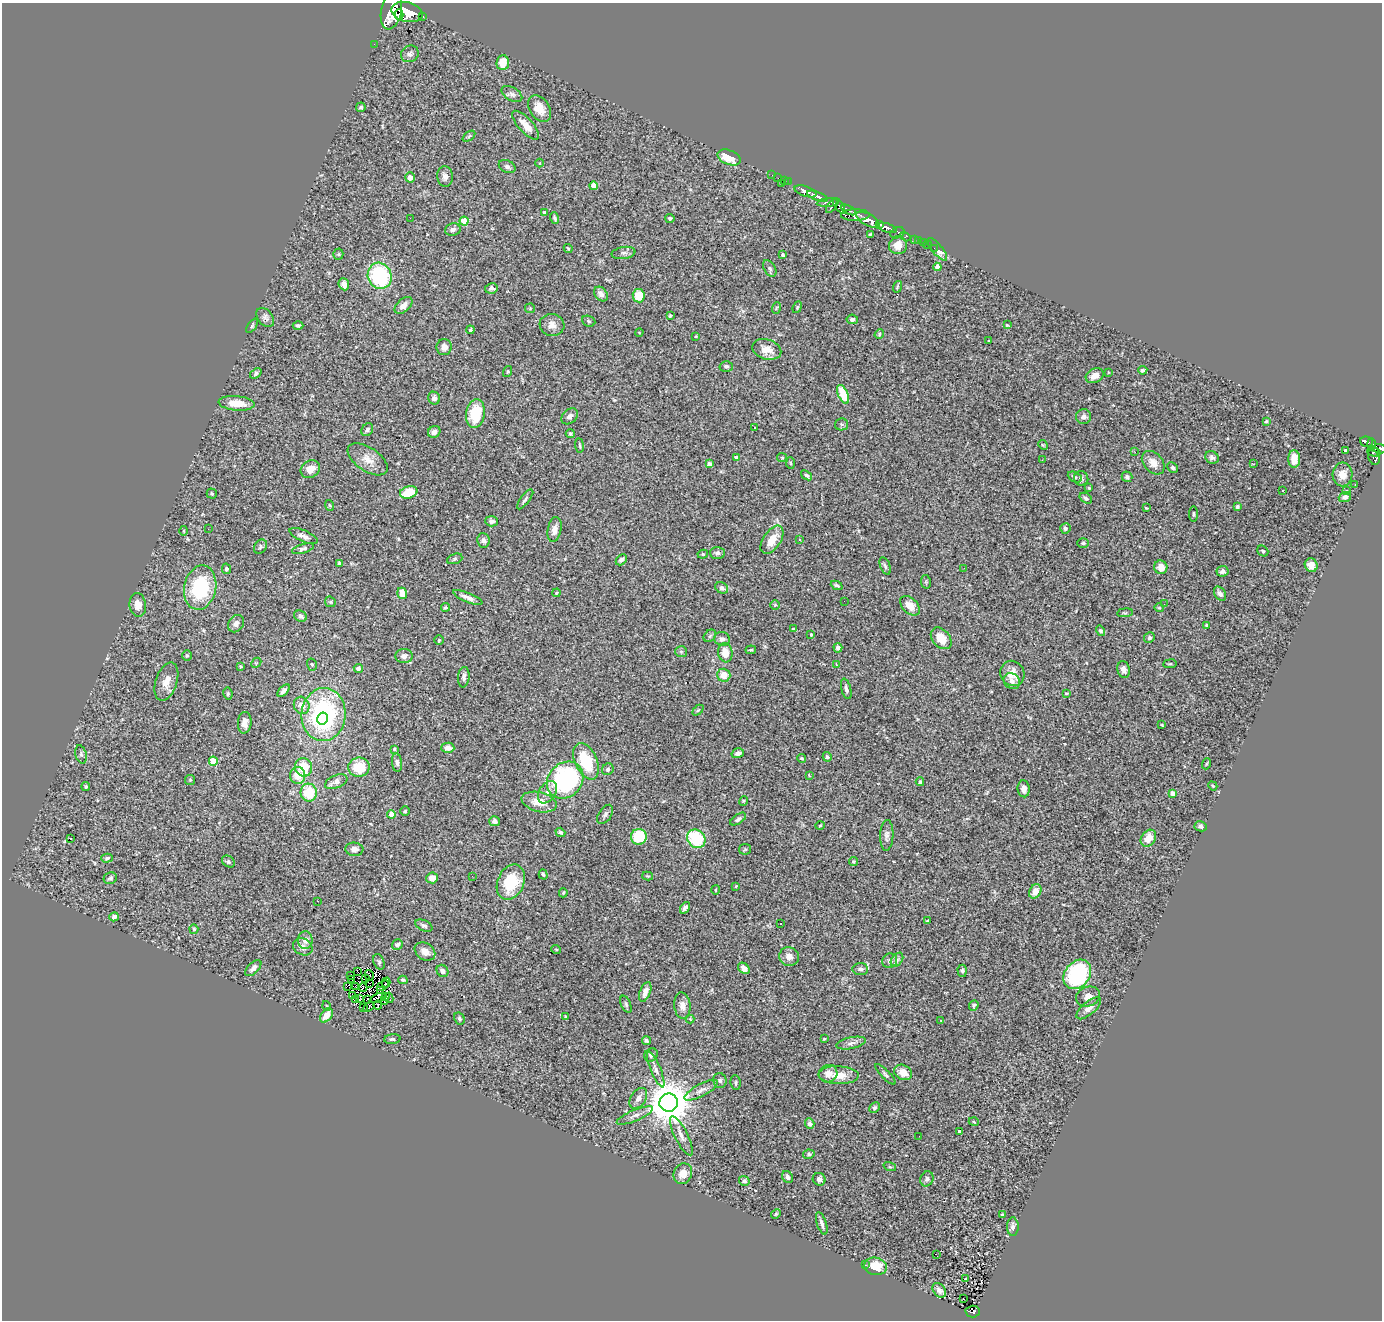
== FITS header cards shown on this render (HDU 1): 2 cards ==
NAXIS1  =                 1380
NAXIS2  =                 1318

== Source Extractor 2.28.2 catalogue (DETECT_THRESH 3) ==
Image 1380 x 1318 px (HDU 1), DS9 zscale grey, 1 PNG px = 1 image px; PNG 1384 x 1322 px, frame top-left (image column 1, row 1318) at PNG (2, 3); each listed source drawn as its Kron ellipse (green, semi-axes under 4 px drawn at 4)
Background 1.06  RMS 0.066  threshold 0.199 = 3 sigma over >= 5 px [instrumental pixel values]
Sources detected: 373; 3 with non-positive FLUX_AUTO (blend fragments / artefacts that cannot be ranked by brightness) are neither listed nor drawn; the other 370 listed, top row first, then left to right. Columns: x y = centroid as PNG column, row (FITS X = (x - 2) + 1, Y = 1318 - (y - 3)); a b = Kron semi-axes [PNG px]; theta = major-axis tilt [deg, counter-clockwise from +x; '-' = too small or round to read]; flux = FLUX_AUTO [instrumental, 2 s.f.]
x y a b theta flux
391 10 19 10 78 9200
407 12 16 9 -14 6900
399 15 5 4 - 1500
422 16 4 2 - 200
374 44 2 2 - 15
410 54 9 8 - 16
503 63 7 6 - 60
512 94 11 6 -31 16
361 107 5 4 - 8.4
540 109 14 10 -57 61
525 125 18 7 -47 51
469 136 7 3 37 5.6
729 157 12 7 -21 84
540 163 4 3 - 3.6
507 167 9 6 -26 13
772 175 2 2 - 16
445 176 10 8 -83 23
410 177 5 5 - 22
778 178 2 2 - 15
784 181 3 2 - 31
788 182 2 2 - 17
781 183 3 3 - 40
594 186 4 4 - 57
805 191 11 5 -19 1900
817 196 11 4 -21 2200
827 203 11 4 4 510
832 206 9 3 53 730
839 206 8 4 -56 1000
848 210 8 3 -27 470
544 212 3 3 - 6.8
855 215 14 6 1 1800
410 218 2 2 - 35
555 218 6 3 -72 7.6
670 218 4 4 - 11
868 220 13 5 -27 4400
464 221 4 4 - 82
880 224 4 3 - 600
887 228 10 4 -17 1800
453 229 8 6 14 14
897 233 7 5 18 340
870 234 3 3 - 5.2
905 237 5 4 - 150
914 239 3 2 - 43
919 241 3 2 - 19
923 243 3 2 - 15
898 245 9 9 - 44
927 245 5 2 - 16
934 248 2 2 - 13
568 249 4 3 - 4.7
937 249 14 5 -50 32
624 253 12 6 9 16
338 254 5 5 - 6.4
783 255 4 3 - 8.2
937 267 4 4 - 36
770 268 9 5 -57 11
380 276 13 11 -66 370
344 284 6 5 - 24
897 287 6 3 72 5.2
491 288 6 5 - 13
601 294 8 6 -49 22
639 296 6 6 - 80
404 305 10 6 41 28
797 307 6 4 68 5.3
530 308 5 5 - 5.4
776 308 6 3 71 5.5
670 316 4 3 - 7.5
265 317 11 7 -52 17
852 319 6 5 - 11
589 321 7 5 -22 7.3
298 325 5 4 - 7.5
552 325 12 11 - 31
1007 325 3 3 - 3.4
252 326 8 4 54 6.3
470 330 4 3 - 7
639 332 4 2 - 2.8
879 334 5 4 - 6
696 336 3 2 - 3.8
988 341 3 2 - 3.8
444 347 8 7 - 27
767 349 15 10 -16 52
726 366 6 5 - 11
1143 370 4 3 - 7.4
508 372 6 2 71 3.7
1108 372 3 2 - 2.8
256 373 6 4 36 11
1095 376 9 7 28 35
843 394 10 5 -66 130
434 398 6 6 - 15
236 403 18 7 -5 70
475 414 14 9 82 150
570 416 9 7 41 18
1084 417 7 7 - 18
1266 421 3 3 - 7.8
841 424 7 6 - 8.9
755 427 3 3 - 13
367 430 7 5 55 14
434 432 6 5 - 21
570 434 4 4 - 7.8
1367 442 6 5 - 260
1371 444 6 4 -89 240
579 445 7 3 -84 5.7
1043 445 5 4 - 4.9
1379 449 6 4 -5 630
1345 450 4 3 - 9.2
1135 452 3 2 - 2.9
1374 452 7 4 -14 480
1374 456 9 6 -81 490
736 457 4 3 - 12
782 457 5 4 - 5.4
1212 457 7 6 - 13
368 459 23 12 -34 56
1294 459 9 5 -90 40
1042 460 3 2 - 6
791 463 6 4 -87 5.3
1153 463 13 9 -47 45
709 464 4 4 - 21
1253 464 3 2 - 5
1173 468 6 4 -46 8.8
310 469 10 8 34 45
807 475 6 4 -38 8.1
1343 475 12 10 87 41
1075 477 7 4 -26 7.8
1127 477 5 5 - 11
1081 478 7 7 - 12
1355 484 3 2 - 4.5
1089 488 4 4 - 5.2
1283 490 3 2 - 6
1346 491 3 2 - 4.2
409 492 9 6 15 120
212 493 5 5 - 6.9
1345 497 6 5 - 14
1086 498 7 4 -34 11
525 499 12 4 52 11
329 505 5 3 - 4.6
1237 507 4 3 - 9.6
1146 508 3 2 - 4
1193 514 8 3 90 5.5
492 521 6 5 - 16
1065 528 5 5 - 9.9
208 529 2 2 - 7.1
554 529 12 7 79 29
184 531 5 3 - 4.1
303 536 15 5 -24 23
483 540 7 6 - 14
772 540 16 8 56 71
800 540 3 3 - 5.8
1083 543 6 5 - 7.4
260 547 8 6 55 9.6
303 549 11 4 17 11
1263 551 6 5 - 7.2
717 553 7 6 - 12
703 554 5 4 - 7.1
455 559 8 5 20 7
621 560 6 4 46 11
340 564 4 4 - 22
1311 565 7 6 - 28
885 566 9 4 -71 10
1161 567 7 6 - 40
964 568 3 2 - 5.4
226 569 5 4 - 10
1222 571 6 5 - 16
926 582 7 5 -80 6.2
837 585 6 3 -24 8.8
200 588 22 16 79 310
722 588 7 5 -32 17
402 593 6 5 - 54
556 593 4 3 - 4.2
1220 594 8 5 -56 15
468 597 16 4 -22 22
844 601 2 2 - 4.9
330 602 6 5 - 6.5
1164 604 2 2 - 3
138 605 12 8 -81 38
775 605 4 4 - 5.3
910 606 12 7 -43 48
445 607 4 4 - 5.9
1159 608 5 4 - 4.4
1125 613 8 4 7 6.2
300 616 7 5 -26 17
236 624 9 7 55 21
1207 625 4 3 - 8.2
794 629 4 4 - 9.5
1101 631 5 4 - 9.1
811 634 3 3 - 7.3
710 636 7 5 45 8.6
941 638 12 8 -48 63
1149 638 5 5 - 9.4
722 639 8 7 - 16
439 640 5 4 - 5.3
838 648 5 4 - 16
751 650 5 3 - 5.1
681 652 6 5 - 7.8
725 653 9 7 -82 55
187 656 5 5 - 6.1
404 656 8 7 - 20
256 663 6 4 44 5.7
836 664 3 2 - 2.6
1170 664 7 3 8 5
312 665 6 5 - 6.7
241 666 3 3 - 4.8
358 668 4 4 - 17
1124 670 8 6 -77 20
1012 673 13 11 -60 54
724 675 7 6 - 52
464 677 10 5 84 16
1012 681 9 7 -42 18
166 682 20 10 72 47
846 689 10 5 -75 14
284 691 8 4 47 15
1066 693 4 2 - 3.2
228 694 6 4 -80 6.8
302 705 9 7 -67 42
698 710 6 4 45 5.6
324 714 26 22 85 680
322 719 6 5 - 170
245 723 11 7 84 30
1162 725 3 2 - 3.4
448 748 6 5 - 26
394 749 3 3 - 4.1
738 753 6 4 17 17
81 754 9 5 -74 11
827 757 5 4 - 7.3
802 758 4 3 - 5.4
213 761 4 4 - 140
586 761 19 11 -65 210
397 763 9 5 -84 13
1206 764 6 3 71 5
303 767 9 8 - 110
359 767 11 9 11 120
608 769 6 5 - 11
298 775 8 7 - 71
809 775 4 3 - 3.5
190 780 5 5 - 5.3
565 780 20 16 47 660
336 782 12 6 23 34
920 782 4 3 - 10
1213 786 5 3 - 4.7
86 787 4 4 - 6.5
1024 789 8 6 -86 24
548 792 12 8 56 31
309 793 9 8 - 140
1172 793 4 4 - 28
744 801 5 4 - 4.7
539 802 18 9 -14 75
405 811 5 5 - 5.7
391 814 4 4 - 46
605 814 11 6 56 14
738 819 9 4 35 14
495 821 5 5 - 13
820 826 5 3 - 4.4
1200 826 6 5 - 10
560 832 5 3 - 6.9
887 835 15 6 88 20
639 837 8 7 - 150
1148 838 9 7 53 55
70 839 3 2 - 22
696 839 10 8 -49 230
354 849 9 6 -4 21
745 849 6 5 - 6.2
107 858 6 3 15 8.1
228 861 7 5 -35 8.3
853 861 4 4 - 7.2
543 874 5 4 - 6.8
472 876 3 2 - 7.5
648 876 5 3 - 4.1
110 878 7 5 23 9.2
432 878 6 5 - 33
511 882 18 13 66 170
736 886 3 3 - 5
715 890 5 3 - 5.3
1035 891 7 5 57 41
563 893 5 3 - 5.3
318 901 3 2 - 6
685 908 6 4 58 16
114 917 5 4 - 12
928 921 3 2 - 5
780 923 3 2 - 4.7
424 926 9 5 -24 11
194 929 5 4 - 7.8
305 940 9 7 87 25
397 945 5 5 - 12
303 947 10 8 -27 20
556 949 5 3 - 3.8
425 951 11 8 -34 32
789 957 10 9 - 32
897 960 8 5 53 12
890 961 8 7 - 15
379 962 8 5 -68 8.6
253 968 10 5 44 20
744 968 7 4 -44 21
860 969 8 6 -5 14
357 971 3 2 - 3.1
442 971 6 5 - 23
962 971 6 5 - 10
1077 974 16 12 52 440
351 975 2 2 - 1.1
369 975 5 2 - 4
366 978 2 2 - 3.8
351 979 3 2 - 1.6
403 980 4 3 - 7
386 982 5 2 - 8.2
370 984 3 2 - 0.059
347 986 3 2 - 1300
383 986 6 2 34 13
356 987 3 2 - 3.4
363 987 4 3 - 3.5
381 990 3 2 - 2.4
645 992 10 5 69 29
353 996 3 2 - 9
386 997 3 2 - 3.1
1088 997 12 9 21 28
377 998 8 3 24 0.31
389 998 5 3 - 1.9
356 999 3 3 - 0.74
360 999 3 3 - 0.32
368 1000 3 2 - 4.6
385 1001 3 2 - 4.6
626 1004 9 5 -66 10
378 1005 4 3 - 0.94
974 1005 5 4 - 7.3
327 1006 5 3 - 3.4
369 1006 6 4 36 4.8
682 1006 13 8 -83 31
364 1007 3 2 - 2.1
1089 1008 15 6 40 27
326 1015 8 5 53 59
565 1016 3 2 - 3.6
459 1018 6 5 - 8.1
690 1019 4 4 - 3.9
941 1021 3 2 - 3.1
392 1039 8 5 5 8.7
824 1039 3 3 - 3.7
646 1041 5 4 - 8.1
851 1043 15 5 12 20
651 1055 7 6 - 12
656 1070 19 5 -68 22
903 1072 9 7 -28 43
828 1074 9 8 - 36
885 1074 13 4 -45 11
838 1075 20 9 -2 61
720 1080 7 6 - 10
736 1083 7 5 -84 8.6
701 1090 19 6 28 28
638 1098 11 7 56 22
669 1103 9 9 - 15000
874 1108 6 4 45 8.4
635 1115 20 5 23 22
974 1122 5 3 - 4.6
810 1124 5 4 - 12
959 1131 4 3 - 11
681 1136 22 6 -63 30
919 1136 2 2 - 3
809 1154 5 4 - 7.5
890 1167 6 4 -18 6.7
683 1174 10 9 - 53
788 1177 6 5 - 14
819 1179 7 6 - 13
927 1179 8 6 66 12
744 1181 5 5 - 13
776 1214 5 4 - 5.5
1002 1215 3 3 - 5.5
822 1223 11 5 -72 17
1013 1227 9 6 -89 16
936 1254 3 2 - 6.3
865 1265 3 2 - 4.9
876 1266 11 8 -13 99
965 1279 3 2 - 4
939 1290 8 5 -51 17
963 1299 3 2 - 5.5
973 1312 7 6 - 150
At the frame edge (FLAGS 8, measured only in part): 1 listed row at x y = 1379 449
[3 non-positive-flux detections neither listed nor drawn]